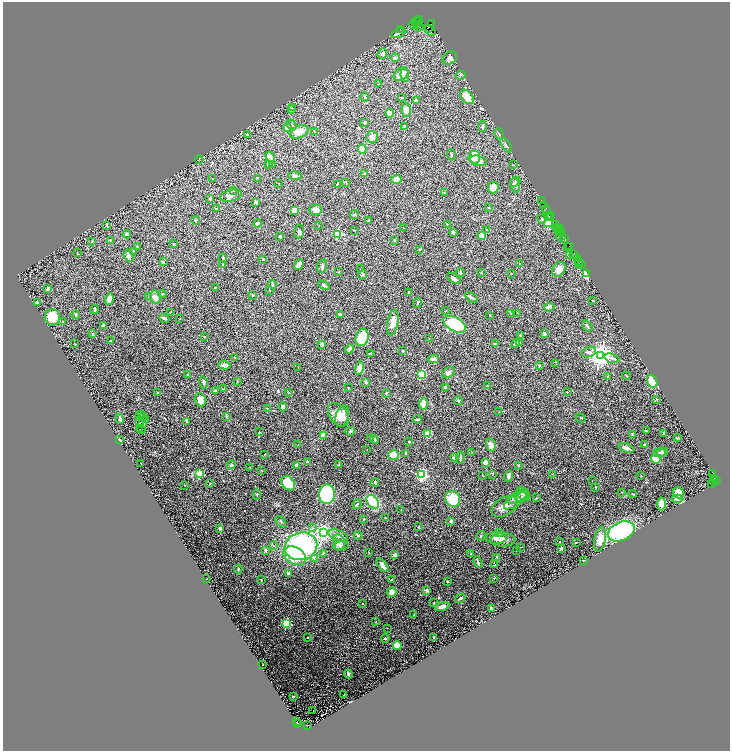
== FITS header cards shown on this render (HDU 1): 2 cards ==
NAXIS1  =                 1455
NAXIS2  =                 1498

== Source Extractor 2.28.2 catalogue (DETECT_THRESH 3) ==
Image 1455 x 1498 px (HDU 1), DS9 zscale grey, zoomed out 1/2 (1 PNG px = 2 x 2 image px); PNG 732 x 753 px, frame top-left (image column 2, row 1498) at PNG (3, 2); each listed source drawn as its Kron ellipse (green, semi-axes under 4 px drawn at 4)
Background 1.14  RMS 0.037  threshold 0.112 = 3 sigma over >= 5 px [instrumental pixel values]
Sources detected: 410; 45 cannot appear on this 1/2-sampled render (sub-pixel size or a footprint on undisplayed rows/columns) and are neither listed nor drawn; the other 365 listed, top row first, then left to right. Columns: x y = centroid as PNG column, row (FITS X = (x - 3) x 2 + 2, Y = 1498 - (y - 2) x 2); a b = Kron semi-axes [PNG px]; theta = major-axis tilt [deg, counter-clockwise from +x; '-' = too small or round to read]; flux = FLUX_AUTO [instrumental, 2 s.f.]
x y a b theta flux
420 20 3 2 - 120
418 21 2 1 - 310
415 22 2 1 - 58
413 24 3 2 - 460
431 24 3 1 - 45
417 25 4 2 - 450
419 26 5 2 - 260
428 28 3 1 - 950
400 29 2 1 - 21
430 31 6 3 -41 280
398 33 8 3 28 20
382 54 5 4 - 23
395 58 4 3 - 15
450 58 7 6 - 31
401 74 8 6 36 46
405 75 7 4 -83 17
461 75 5 3 - 6
378 84 2 2 - 3
365 97 4 3 - 6.7
467 97 8 5 -47 100
402 98 2 2 - 4.2
416 100 3 3 - 8.9
293 108 3 2 - 4.3
291 109 4 3 - 6.5
406 110 7 5 -88 43
390 113 4 2 - 74
365 123 3 3 - 10
292 125 6 4 -47 13
405 126 3 3 - 7.1
483 126 5 4 - 13
287 127 4 4 - 37
314 131 3 2 - 3.1
299 132 10 6 23 55
499 134 6 2 -59 6.9
247 135 2 2 - 31
372 137 6 6 - 44
506 145 8 3 -54 19
362 149 5 4 - 46
451 155 5 2 - 6.6
270 157 6 4 -43 33
474 157 6 6 - 120
199 160 4 2 - 4.8
479 161 8 5 -15 28
272 164 3 2 - 3.5
268 165 3 2 - 3.2
514 165 3 2 - 3.7
365 174 2 2 - 5
295 176 6 4 2 12
257 178 4 1 - 2.8
212 179 3 1 - 2
396 180 5 4 - 52
346 182 2 2 - 12
515 182 6 3 37 8.3
279 183 2 1 - 2.5
337 184 4 2 - 8.3
515 185 8 4 -83 16
493 187 6 5 - 78
234 190 4 2 - 4.3
444 192 3 2 - 3.4
231 196 11 5 13 27
210 199 3 2 - 12
541 201 3 1 - 46
256 202 4 3 - 10
544 206 2 1 - 53
489 208 2 2 - 4.6
216 209 3 2 - 3.1
294 210 4 4 - 59
316 210 6 5 - 44
547 210 4 1 - 97
354 215 4 3 - 8.7
548 215 2 1 - 64
550 216 3 2 - 110
550 218 2 2 - 130
542 219 5 3 - 8.9
195 220 4 3 - 5.2
368 221 4 2 - 8.2
258 223 4 4 - 16
548 223 4 3 - 99
447 224 3 2 - 2.7
556 224 3 1 - 86
107 225 4 2 - 8.8
319 225 2 1 - 1.8
403 228 3 2 - 7
556 228 4 1 - 200
558 228 3 2 - 76
559 229 2 1 - 56
354 230 2 1 - 2.1
487 230 3 2 - 3.7
299 232 7 5 73 14
453 232 3 3 - 9.9
558 232 2 1 - 53
561 232 4 1 - 200
127 234 4 3 - 12
338 234 3 3 - 330
280 236 4 3 - 8.8
482 236 4 4 - 53
561 236 4 2 - 170
564 238 3 1 - 52
110 240 3 3 - 5.6
394 240 2 2 - 14
92 241 3 3 - 4.5
173 244 3 2 - 5.6
137 246 3 2 - 4.9
568 247 2 1 - 59
570 247 3 2 - 160
420 249 3 2 - 6.1
133 251 3 2 - 4.7
77 253 4 2 - 3.7
573 255 2 2 - 58
129 256 6 5 - 22
569 256 3 2 - 3.5
223 258 3 2 - 12
577 258 2 2 - 140
263 259 2 2 - 8
164 261 3 3 - 5.3
578 261 2 1 - 34
519 263 3 2 - 3.4
579 263 2 1 - 13
299 264 5 4 - 24
581 264 3 1 - 89
223 265 2 2 - 3
322 266 7 4 72 14
361 269 2 2 - 2.5
559 269 8 6 58 59
338 272 3 2 - 4.6
460 273 4 2 - 10
481 273 3 2 - 4.1
511 273 2 2 - 3.1
587 274 4 3 - 75
363 275 5 3 - 9.6
454 278 7 3 -31 23
272 285 4 2 - 12
324 285 6 3 -23 11
215 288 3 2 - 5.3
48 289 4 3 - 15
269 290 3 2 - 3.4
409 292 3 3 - 7.4
162 294 4 3 - 5.9
253 295 2 2 - 4.9
149 296 2 2 - 27
156 297 7 5 -79 49
471 297 7 2 -36 17
109 299 6 3 73 53
593 301 3 3 - 6.2
37 303 3 3 - 11
417 303 5 3 - 6.6
549 307 5 3 - 35
95 310 4 2 - 12
446 311 2 2 - 2.8
170 313 3 1 - 5
510 313 2 2 - 3
518 313 3 2 - 3.2
340 314 3 3 - 7.6
76 315 4 3 - 12
490 315 3 2 - 3.9
52 317 8 7 - 150
164 318 5 2 - 19
180 319 2 1 - 2.1
63 322 3 2 - 3.4
393 323 13 5 78 60
455 324 12 7 -29 420
103 326 3 2 - 26
587 326 6 3 -52 13
93 334 3 2 - 7.8
545 334 4 3 - 14
204 336 3 3 - 4.4
520 336 3 3 - 6.9
362 338 9 6 74 250
429 338 2 1 - 2.2
110 341 2 1 - 2.7
520 342 3 2 - 4.4
75 344 2 1 - 3.3
495 344 4 3 - 7
515 344 4 3 - 18
322 345 2 2 - 33
349 349 5 3 - 20
403 351 3 3 - 4.1
589 352 7 5 20 24
371 353 3 2 - 15
600 356 4 4 - 6800
235 357 2 2 - 5.6
612 358 8 3 -17 13
433 359 5 3 - 34
556 364 2 1 - 1.8
224 365 6 3 -5 33
539 365 3 2 - 6.1
298 367 2 1 - 2.8
359 368 6 4 76 43
448 373 7 5 33 21
187 374 2 2 - 5.1
421 374 3 3 - 490
608 376 3 2 - 4
626 376 4 2 - 4
237 381 2 2 - 4.3
652 381 7 5 -67 96
366 382 2 2 - 23
203 383 6 3 -75 13
488 386 4 3 - 7.3
445 387 3 3 - 12
348 388 4 2 - 4.8
224 389 3 2 - 3.9
216 391 4 3 - 11
567 392 2 2 - 9.7
158 393 2 2 - 11
289 393 2 2 - 2.9
386 393 4 3 - 7.3
657 399 3 3 - 6.2
200 400 7 5 -69 57
458 401 4 4 - 11
423 404 5 3 - 65
283 407 4 4 - 23
267 409 3 2 - 5.5
499 412 2 1 - 4.6
139 415 2 1 - 2.4
142 415 2 1 - 0.99
338 415 13 8 -54 110
226 416 4 3 - 7.3
342 416 11 6 73 49
143 417 2 1 - 2.4
581 418 5 2 - 4.7
120 419 5 3 - 15
417 419 4 2 - 8.8
145 420 2 2 - 17
187 421 3 3 - 17
140 423 2 1 - 5
143 424 2 1 - 5.5
139 429 3 2 - 1.2
141 430 4 2 - 3
350 431 5 4 - 12
646 431 3 2 - 7.5
259 432 3 2 - 4.1
428 433 2 2 - 200
664 433 2 2 - 7.8
323 435 3 2 - 50
632 435 4 3 - 5.6
371 438 3 2 - 4.7
678 438 3 3 - 5.1
375 439 4 3 - 14
119 440 3 2 - 8.7
409 442 2 2 - 7.9
298 445 2 2 - 3.7
491 445 6 4 -73 38
645 445 3 2 - 7.7
626 448 8 3 -17 26
367 450 2 1 - 1.6
472 452 2 2 - 2.5
662 452 6 4 11 12
406 453 3 2 - 9.8
659 453 6 3 0 11
265 454 3 2 - 2.5
393 455 5 5 - 120
454 458 4 3 - 16
460 458 6 3 81 8.5
656 459 5 3 - 92
307 462 3 3 - 10
485 462 3 3 - 36
141 464 2 2 - 3.8
339 464 3 3 - 4.7
231 465 4 4 - 12
297 465 4 3 - 29
518 465 3 2 - 4.2
250 467 3 2 - 2.7
262 470 2 2 - 2.3
713 473 2 2 - 200
199 474 3 3 - 390
492 474 3 3 - 5.2
553 474 3 2 - 3.1
421 475 3 3 - 1500
483 475 2 2 - 3
509 476 6 4 68 16
641 476 2 2 - 5.1
713 478 3 2 - 900
716 480 3 2 - 190
592 481 2 1 - 1.8
713 481 3 2 - 1200
375 482 4 2 - 7.8
288 483 8 6 -46 150
210 484 3 2 - 2.6
711 484 4 3 - 240
184 485 2 2 - 4
596 487 3 2 - 5
622 492 3 2 - 2.5
678 493 6 5 - 52
327 494 10 8 -89 800
523 494 8 5 -47 19
633 494 4 2 - 4.8
257 495 5 3 - 6.6
518 497 11 5 31 34
521 497 6 4 29 14
536 498 3 2 - 5
453 499 8 7 - 240
677 499 5 3 - 14
516 500 15 5 34 43
373 502 7 5 -53 430
357 504 5 2 - 10
661 504 6 4 88 63
505 506 14 8 29 59
401 510 2 2 - 2.2
385 518 2 1 - 3.2
364 519 2 2 - 21
451 521 3 3 - 18
281 522 6 3 -48 10
418 527 3 2 - 2.7
220 528 2 2 - 25
312 528 4 3 - 7.8
621 531 14 9 24 860
323 532 3 3 - 2500
499 533 4 3 - 12
338 535 10 5 -21 27
358 536 4 3 - 7.6
481 536 5 2 - 5.6
496 538 10 6 1 40
600 539 12 5 79 83
503 540 13 6 2 45
339 542 8 5 -78 37
560 542 2 2 - 2.6
576 543 3 1 - 2.5
273 546 3 3 - 6.9
301 546 16 13 15 1200
341 546 8 4 4 20
520 547 2 2 - 2.1
561 548 2 2 - 18
265 550 4 2 - 15
516 551 3 2 - 2.7
369 552 2 1 - 2.6
323 553 4 3 - 6
471 554 3 3 - 5.9
395 555 3 3 - 19
295 556 12 8 -28 230
497 557 3 2 - 3.6
314 558 4 3 - 8
583 560 2 1 - 2.3
478 562 6 2 -69 13
382 565 8 3 -51 44
494 565 4 2 - 3.9
238 569 4 2 - 5.7
288 573 3 3 - 6.8
207 578 2 1 - 1.4
494 578 2 1 - 2
261 580 3 2 - 5.1
391 580 3 2 - 8.9
448 581 3 2 - 6.9
427 590 3 3 - 20
392 592 5 4 - 51
460 598 5 3 - 13
434 602 3 2 - 4.1
363 604 2 1 - 3.7
442 607 7 4 12 37
491 608 3 2 - 6.9
414 615 2 2 - 3.8
376 622 2 2 - 3.2
286 623 3 3 - 580
387 628 2 1 - 1.9
308 637 2 2 - 4.7
434 637 3 2 - 8.3
385 638 4 3 - 9.5
397 646 4 4 - 170
262 665 2 1 - 2
348 674 4 2 - 13
344 695 2 1 - 3.6
293 696 2 1 - 2.9
313 711 2 1 - 40
296 721 3 2 - 210
297 723 2 2 - 310
308 726 4 2 - 220
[45 sub-pixel or undisplayed-footprint detections neither listed nor drawn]